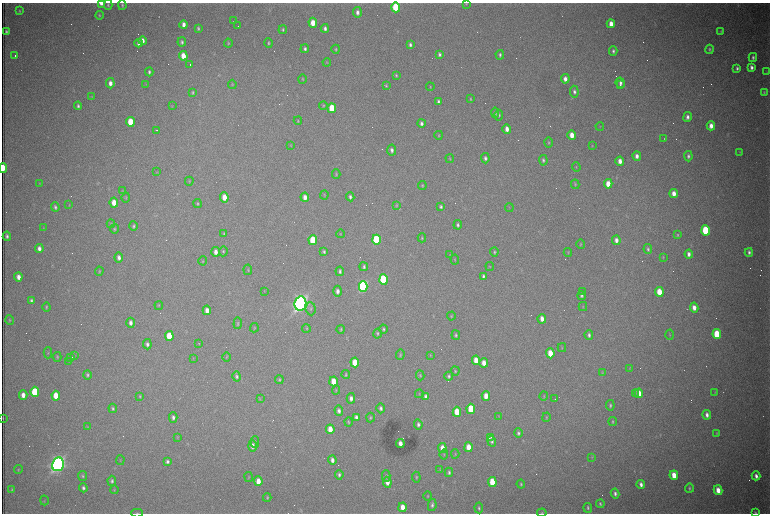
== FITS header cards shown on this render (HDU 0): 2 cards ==
NAXIS1  =                 1536 /fastest changing axis
NAXIS2  =                 1023 /next to fastest changing axis

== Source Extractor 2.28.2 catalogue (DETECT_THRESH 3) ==
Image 1536 x 1023 px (HDU 0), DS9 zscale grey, zoomed out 1/2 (1 PNG px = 2 x 2 image px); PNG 772 x 516 px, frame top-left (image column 1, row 1022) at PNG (2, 3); each listed source drawn as its Kron ellipse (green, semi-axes under 4 px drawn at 4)
Background 2790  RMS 32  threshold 95.2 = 3 sigma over >= 5 px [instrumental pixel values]
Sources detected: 386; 105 cannot appear on this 1/2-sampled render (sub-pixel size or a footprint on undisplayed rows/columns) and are neither listed nor drawn; the other 281 listed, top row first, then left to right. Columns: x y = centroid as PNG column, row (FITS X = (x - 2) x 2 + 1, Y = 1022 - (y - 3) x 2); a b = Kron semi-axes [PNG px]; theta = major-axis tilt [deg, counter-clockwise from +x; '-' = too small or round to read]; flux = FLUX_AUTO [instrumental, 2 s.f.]
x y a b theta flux
101 3 4 3 - 3.9e+04
466 4 3 3 - 4.1e+03
108 5 5 3 - 9.3e+03
122 5 5 3 - 8.5e+03
396 7 5 4 - 3.4e+05
20 11 4 3 - 7.1e+03
357 12 5 4 - 2.6e+04
99 15 4 3 - 7.2e+03
233 21 3 2 - 3.2e+03
313 23 5 3 - 8.6e+04
611 24 4 3 - 5.6e+04
184 25 4 3 - 3.5e+04
238 26 2 1 - 4.9e+03
198 28 4 3 - 1.0e+04
325 28 4 3 - 2.0e+04
283 30 4 3 - 9.8e+03
721 31 4 3 - 5.3e+03
6 32 4 2 - 1.2e+04
142 41 4 3 - 4.0e+04
182 42 5 3 - 1.3e+04
138 43 4 3 - 2.3e+04
228 43 4 3 - 6.5e+03
268 43 5 3 - 8.4e+03
410 45 4 3 - 1.6e+04
305 49 4 3 - 1.5e+04
336 49 4 3 - 8.6e+03
709 49 4 3 - 9.4e+03
613 51 4 3 - 1.4e+04
15 55 2 1 - 7.8e+03
439 55 4 3 - 1.4e+04
500 55 5 3 - 1.3e+04
183 56 5 3 - 9.6e+04
753 57 4 3 - 1.4e+04
327 62 4 3 - 5.9e+03
190 65 2 1 - 2.0e+05
751 67 4 3 - 2.2e+04
737 68 4 3 - 1.4e+04
149 72 4 3 - 1.3e+04
767 72 4 2 - 4.1e+03
396 75 4 2 - 7.6e+03
302 79 5 3 - 5.6e+03
565 79 4 3 - 3.2e+04
110 83 5 4 - 3.7e+04
620 83 5 4 - 2.1e+04
146 84 3 2 - 3.3e+03
232 84 4 3 - 5.3e+03
620 85 2 2 - 1.3e+04
386 86 4 3 - 6.8e+03
430 87 4 3 - 5.4e+03
193 92 4 3 - 7.3e+03
574 92 6 4 -82 1.9e+04
764 92 4 3 - 7.2e+03
92 96 3 3 - 3.6e+03
470 99 4 3 - 6.6e+03
438 101 4 3 - 1.4e+04
323 105 4 3 - 6.0e+03
78 106 4 3 - 1.4e+04
172 106 4 3 - 4.3e+03
332 108 5 4 - 1.9e+05
495 113 5 4 - 1.1e+04
499 115 5 3 - 1.0e+04
687 117 5 3 - 2.5e+04
298 121 4 3 - 5.1e+03
130 122 5 4 - 2.0e+05
421 123 4 3 - 1.9e+04
600 126 4 3 - 4.9e+03
711 126 4 3 - 4.5e+04
507 129 4 3 - 4.2e+04
156 130 4 1 - 5.8e+03
439 135 4 3 - 5.6e+03
572 135 4 3 - 6.9e+04
664 138 2 2 - 3.1e+03
549 142 5 3 - 7.0e+03
291 145 3 3 - 4.0e+03
592 146 4 3 - 4.2e+03
392 150 5 4 - 2.1e+04
739 152 4 3 - 4.5e+03
637 156 5 3 - 3.0e+04
688 156 5 3 - 1.6e+04
485 158 5 3 - 1.6e+04
450 159 4 3 - 5.8e+03
543 160 5 3 - 1.3e+04
620 161 4 3 - 4.2e+04
576 167 4 2 - 3.5e+03
3 168 5 2 - 1.6e+05
157 172 3 3 - 4.0e+03
336 174 4 3 - 6.8e+03
189 181 4 3 - 5.5e+03
39 184 4 2 - 4.1e+03
575 184 5 3 - 6.9e+03
608 184 5 3 - 9.2e+04
422 186 4 3 - 6.7e+03
122 191 3 3 - 3.5e+03
674 194 4 3 - 5.3e+04
324 195 4 3 - 4.3e+03
126 197 5 2 - 5.0e+03
224 197 5 4 - 8.3e+04
305 197 4 3 - 4.1e+04
350 197 4 3 - 1.4e+04
114 203 5 3 - 8.4e+04
198 204 4 3 - 8.3e+03
69 205 3 3 - 3.8e+03
396 205 4 3 - 5.9e+03
55 207 5 3 - 1.3e+04
441 207 4 3 - 1.1e+04
509 208 4 1 - 2.9e+03
111 224 4 3 - 6.6e+03
458 225 4 3 - 1.3e+04
133 226 4 3 - 1.0e+04
43 228 4 2 - 3.7e+03
114 229 5 4 - 8.4e+03
706 230 5 4 - 3.9e+05
224 234 4 3 - 7.5e+03
340 234 4 3 - 4.6e+03
677 235 3 3 - 7.1e+03
7 236 5 3 - 1.4e+04
422 238 4 3 - 7.0e+03
313 240 5 4 - 2.5e+05
376 240 5 4 - 5.6e+05
616 240 4 3 - 3.1e+04
580 244 5 3 - 5.6e+03
39 249 4 3 - 2.9e+04
648 249 5 3 - 1.2e+04
223 251 5 3 - 8.5e+03
216 252 5 3 - 3.7e+04
324 252 3 2 - 9.9e+03
494 252 4 3 - 8.8e+03
568 252 4 3 - 4.9e+03
749 252 4 3 - 1.7e+04
450 254 3 2 - 3.1e+03
689 254 4 3 - 2.6e+04
119 257 5 3 - 2.8e+04
663 257 4 2 - 5.6e+03
455 259 5 2 - 4.2e+03
203 261 4 3 - 5.4e+03
490 266 4 2 - 4.0e+03
364 267 4 3 - 1.2e+04
248 270 5 3 - 6.6e+03
99 271 4 3 - 6.7e+03
340 271 5 3 - 1.4e+04
483 276 4 3 - 1.3e+04
18 277 4 3 - 4.3e+04
383 279 5 4 - 6.1e+05
363 286 5 4 - 1.7e+06
264 291 3 2 - 2.7e+03
337 291 5 3 - 2.6e+04
582 291 3 1 - 3.3e+03
659 292 5 4 - 1.3e+05
581 296 4 3 - 1.3e+04
31 300 4 3 - 1.3e+04
300 304 7 6 - 4.6e+06
159 306 4 3 - 5.6e+03
583 306 4 3 - 4.7e+03
46 307 4 3 - 7.7e+03
694 308 5 3 - 4.8e+04
311 309 6 5 - 1.5e+04
207 310 5 3 - 4.4e+04
451 316 4 3 - 6.0e+03
542 319 5 3 - 4.2e+04
10 320 5 3 - 8.1e+03
130 323 5 4 - 2.7e+04
238 323 6 3 85 8.9e+03
254 328 4 3 - 6.3e+03
306 328 4 3 - 6.1e+03
341 329 4 3 - 7.7e+03
383 329 4 3 - 9.3e+03
377 334 5 3 - 8.7e+03
717 334 5 4 - 3.0e+05
456 335 5 3 - 1.1e+04
589 335 5 4 - 1.5e+04
670 335 5 3 - 5.3e+03
169 336 5 4 - 1.9e+05
199 343 2 1 - 7.5e+03
147 344 5 4 - 2.0e+04
562 348 4 3 - 5.4e+03
48 353 5 3 - 5.9e+03
550 353 5 3 - 1.2e+05
400 355 5 3 - 8.1e+03
430 355 4 3 - 5.0e+03
74 356 3 1 - 3.3e+03
57 357 5 3 - 7.3e+03
71 357 3 1 - 5.7e+03
226 357 4 3 - 6.1e+03
193 358 4 2 - 3.3e+03
476 360 5 3 - 9.1e+04
68 361 2 1 - 5.6e+03
355 362 5 3 - 1.1e+05
484 363 5 3 - 5.3e+04
629 368 4 2 - 3.7e+03
455 371 4 3 - 8.2e+03
603 373 4 3 - 5.1e+03
87 375 4 4 - 1.1e+04
346 375 4 3 - 7.1e+03
420 375 5 3 - 7.4e+03
237 376 5 4 - 1.4e+04
449 376 4 3 - 1.2e+04
279 380 4 3 - 8.9e+03
334 381 5 3 - 1.0e+05
336 390 5 3 - 5.3e+03
35 392 5 4 - 3.7e+05
715 392 4 2 - 3.3e+03
639 393 5 3 - 9.2e+04
419 394 4 3 - 4.9e+03
635 394 2 2 - 5.6e+03
23 395 4 3 - 4.9e+04
56 396 5 4 - 1.3e+05
140 396 4 3 - 7.1e+03
426 396 4 3 - 2.0e+04
486 396 5 3 - 6.2e+04
544 396 4 3 - 5.5e+03
351 398 5 3 - 2.7e+04
260 399 4 3 - 4.6e+03
555 399 2 1 - 4.5e+03
610 405 5 3 - 1.1e+04
113 408 4 3 - 1.1e+04
381 408 5 3 - 1.6e+04
471 409 5 4 - 2.6e+05
339 411 5 4 - 2.4e+04
457 412 5 3 - 1.5e+05
707 415 5 3 - 2.7e+04
173 417 5 4 - 1.9e+04
356 417 4 3 - 2.3e+04
370 417 5 3 - 8.7e+03
499 417 3 2 - 2.7e+03
546 417 5 3 - 6.2e+03
3 418 3 1 - 4.0e+03
348 422 4 3 - 7.8e+03
613 422 4 3 - 7.3e+03
418 424 5 3 - 1.6e+04
87 427 4 3 - 4.1e+03
330 429 5 3 - 9.2e+04
518 433 5 3 - 1.3e+04
717 433 3 3 - 4.1e+03
177 437 4 3 - 4.2e+03
491 437 2 2 - 1.4e+05
492 441 5 4 - 1.4e+04
255 442 6 4 -90 9.5e+03
400 444 4 3 - 4.7e+04
252 446 6 4 -90 4.0e+04
469 447 5 3 - 8.3e+04
442 448 5 3 - 6.6e+04
444 454 5 3 - 6.2e+03
455 454 4 3 - 5.8e+03
592 457 4 3 - 5.1e+03
120 460 5 2 - 4.2e+03
332 460 4 3 - 2.8e+04
167 462 4 3 - 1.5e+04
58 464 7 6 - 4.3e+06
18 470 4 3 - 5.7e+03
440 470 4 3 - 5.2e+03
449 472 4 3 - 1.3e+04
339 475 5 3 - 1.5e+04
674 475 5 3 - 8.8e+04
83 476 5 4 - 9.9e+03
386 476 6 4 90 1.2e+04
756 476 4 3 - 2.7e+04
248 477 5 2 - 4.6e+03
416 477 5 4 - 8.8e+03
112 481 5 3 - 1.3e+04
258 481 5 3 - 7.4e+04
387 482 5 4 - 5.2e+04
492 482 5 4 - 1.8e+05
521 484 4 3 - 8.5e+03
641 484 4 3 - 2.6e+04
83 488 4 3 - 1.6e+04
689 488 5 3 - 8.9e+03
12 490 3 2 - 7.3e+03
114 490 4 3 - 6.0e+03
718 490 5 3 - 7.0e+04
615 494 5 3 - 1.7e+04
428 496 5 3 - 5.5e+03
267 498 4 3 - 6.8e+03
44 500 5 2 - 3.7e+03
600 504 4 3 - 1.0e+04
432 505 6 4 80 1.6e+04
402 507 5 3 - 7.5e+04
479 508 5 3 - 1.1e+04
588 508 5 3 - 1.0e+04
137 513 5 2 - 6.8e+03
542 513 5 3 - 6.3e+03
755 513 4 3 - 7.6e+03
At the frame edge (FLAGS 8, measured only in part): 5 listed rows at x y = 101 3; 3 168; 137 513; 542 513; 755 513
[105 sub-pixel or undisplayed-footprint detections neither listed nor drawn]